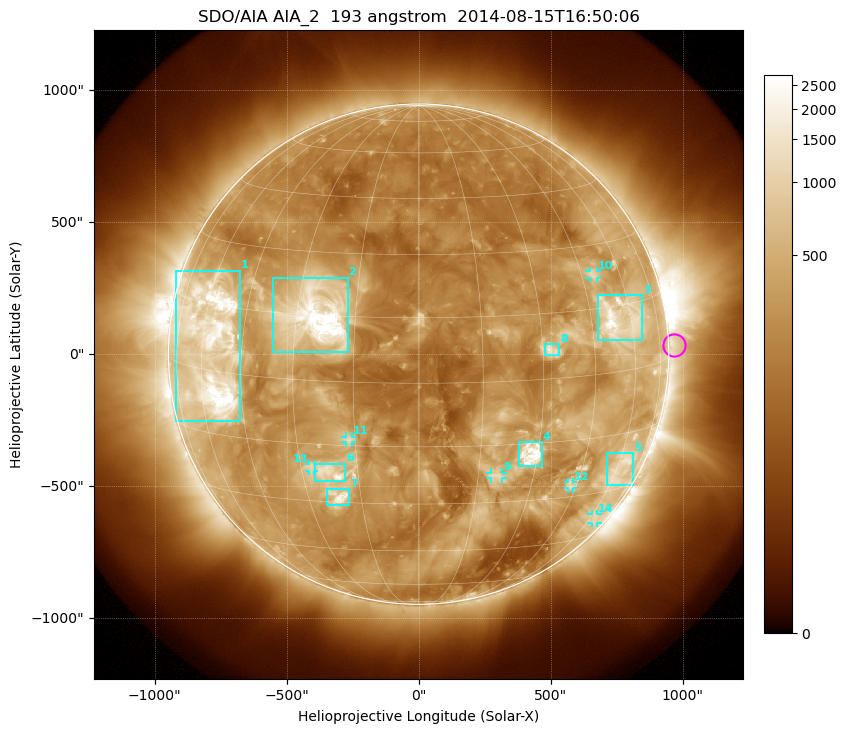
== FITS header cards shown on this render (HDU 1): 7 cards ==
TELESCOP= 'SDO/AIA'
INSTRUME= 'AIA_2'
WAVELNTH=                  193
WAVEUNIT= 'angstrom'
DATE-OBS= '2014-08-15T16:50:06.84'
CTYPE1  = 'HPLN-TAN'
CTYPE2  = 'HPLT-TAN'

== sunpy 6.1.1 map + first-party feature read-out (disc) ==
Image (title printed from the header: SDO/AIA AIA_2  193 angstrom  2014-08-15T16:50:06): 1024 x 1024 px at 2.4 arcsec/px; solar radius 948 arcsec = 395 px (full disc in frame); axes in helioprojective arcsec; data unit not stated in the header (colour bar unlabelled)
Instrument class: DISC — disc imager (sunpy class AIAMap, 193 A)
Bright regions (active regions / flare kernels): reference = the median radial profile (limb darkening/brightening removed); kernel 9 px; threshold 5 sigma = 677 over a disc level ~264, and >= 1.15x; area >= 12 px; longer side >= 9 px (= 22 arcsec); searched inside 0.97 R_sun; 14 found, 14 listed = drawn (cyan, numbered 1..; 6 of them under ~33 arcsec drawn as corner ticks so the feature stays visible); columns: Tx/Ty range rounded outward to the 5 arcsec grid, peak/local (2 s.f.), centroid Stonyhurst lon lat
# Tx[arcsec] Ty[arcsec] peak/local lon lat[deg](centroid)
1 -920..-675 -255..320 14 -56 +6
2 -555..-265 10..290 17 -25 +15
3 680..850 50..225 9.9 +55 +12
4 380..470 -425..-330 14 +28 -18
5 710..815 -500..-375 4.3 +62 -24
6 -390..-275 -480..-415 6.7 -22 -22
7 -350..-265 -570..-510 7.9 -21 -28
8 475..535 -5..40 5.8 +32 +7
9 270..320 -470..-445 3.8 +20 -23
10 645..675 285..315 4.1 +49 +23
11 -275..-250 -335..-310 4.2 -17 -13
12 565..585 -510..-485 4.3 +43 -27
13 -415..-395 -445..-415 3.8 -27 -21
14 655..680 -640..-605 3.1 +64 -38
Off-limb structures (1.02-1.3 R_sun): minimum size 162 px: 2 found; the strongest spans PA ~225..305 deg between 1.02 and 1.3 R_sun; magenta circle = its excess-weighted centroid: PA ~270 deg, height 1.02 R_sun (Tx ~970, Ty ~35 arcsec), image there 2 x the reference